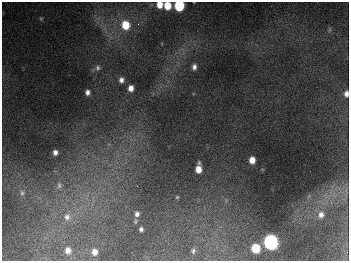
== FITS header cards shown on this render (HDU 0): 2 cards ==
NAXIS1  =                  347
NAXIS2  =                  259

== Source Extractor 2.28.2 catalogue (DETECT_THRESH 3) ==
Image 347 x 259 px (HDU 0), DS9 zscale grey, 1 PNG px = 1 image px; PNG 351 x 263 px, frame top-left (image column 1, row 259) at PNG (2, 2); no overlay
Background 670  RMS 51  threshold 154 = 3 sigma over >= 5 px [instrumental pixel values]
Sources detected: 28; all 28 listed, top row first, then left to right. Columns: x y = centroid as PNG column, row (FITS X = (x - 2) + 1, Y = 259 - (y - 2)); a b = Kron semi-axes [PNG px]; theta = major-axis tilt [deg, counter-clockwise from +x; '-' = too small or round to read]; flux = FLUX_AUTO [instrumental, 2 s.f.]
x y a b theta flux
159 5 6 6 - 4.1e+04
167 6 6 6 - 6.4e+04
179 6 7 6 - 2.5e+05
41 19 5 5 - 4.2e+03
138 24 4 3 - 4.1e+03
125 25 9 8 - 8.3e+04
194 67 7 5 85 1.4e+04
98 68 8 7 - 1.0e+04
121 80 7 6 - 1.4e+04
131 88 6 6 - 2.3e+04
87 92 5 5 - 1.3e+04
346 94 7 5 89 1.5e+04
55 152 5 4 - 1.4e+04
252 160 6 5 - 3.4e+04
198 169 8 5 87 4.2e+04
59 185 10 7 -75 1.6e+04
137 186 2 2 - 1.5e+03
22 193 8 6 -75 1.0e+04
177 197 4 4 - 3.8e+03
137 214 8 7 - 1.4e+04
321 215 9 8 - 1.9e+04
67 217 12 10 83 3.0e+04
141 229 4 4 - 8.5e+03
271 242 7 7 - 1.1e+06
256 248 6 6 - 1.2e+05
68 250 7 6 - 2.1e+04
193 251 7 4 -87 6.7e+03
94 252 6 5 - 2.1e+04
At the frame edge (FLAGS 8, measured only in part): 4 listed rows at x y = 159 5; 167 6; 179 6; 346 94